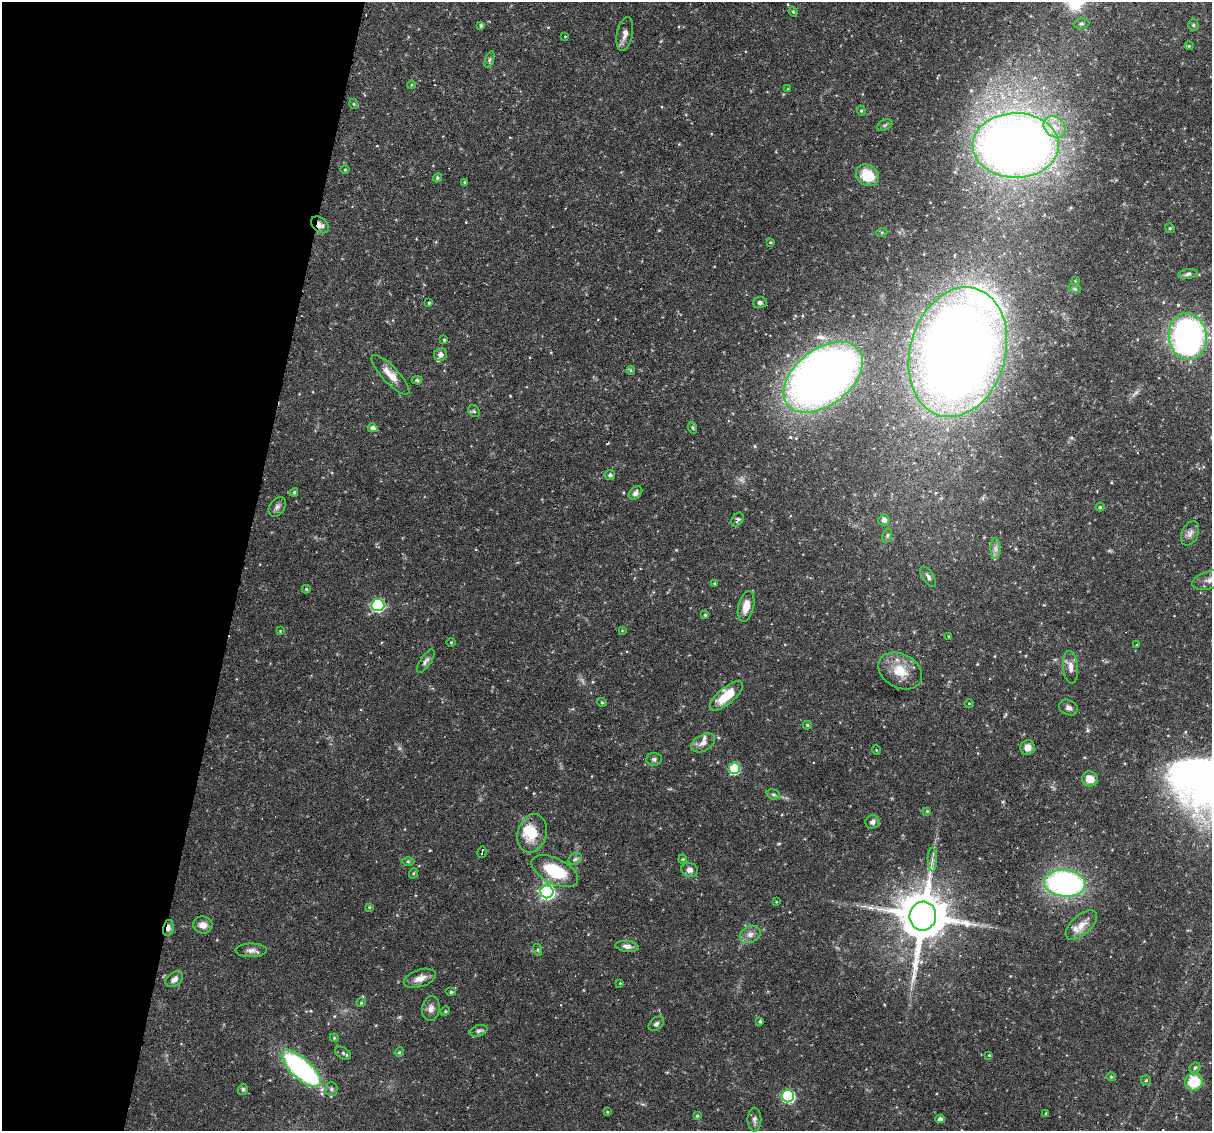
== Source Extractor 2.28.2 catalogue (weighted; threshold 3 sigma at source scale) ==
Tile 9 of 4 x 4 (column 1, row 3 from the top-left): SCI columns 1-1210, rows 1242-2370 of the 4839 x 4860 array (HDU 1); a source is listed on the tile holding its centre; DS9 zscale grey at full resolution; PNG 1214 x 1133 px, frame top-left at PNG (2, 2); each listed source drawn as its Kron ellipse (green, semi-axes under 4 px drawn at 4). Shown black and unused: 20% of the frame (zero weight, under 3 of 6 exposures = <1% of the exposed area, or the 3 px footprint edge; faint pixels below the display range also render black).
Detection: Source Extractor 2.28.2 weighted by HDU 2 'WHT'; one run over the whole footprint, this tile lists its part. Background 0.0523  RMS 0.0048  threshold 0.0198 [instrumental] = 3 sigma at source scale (4.09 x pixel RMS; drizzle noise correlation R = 1.36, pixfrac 0.8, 0.05/0.05 arcsec/px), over >= 5 px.
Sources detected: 134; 1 too faint to see at this stretch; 2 cosmic-ray / hot-pixel residue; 1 long thin detection or spike segment (spike, bleed or trail) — neither listed nor drawn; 4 inside a brighter listed object's ellipse — not listed separately; the other 126 listed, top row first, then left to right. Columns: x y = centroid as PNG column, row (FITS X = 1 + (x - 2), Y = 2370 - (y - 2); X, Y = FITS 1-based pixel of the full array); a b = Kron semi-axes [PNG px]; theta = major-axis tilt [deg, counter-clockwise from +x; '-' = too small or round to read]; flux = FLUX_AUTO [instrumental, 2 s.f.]
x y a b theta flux
793 12 5 4 - 0.56
1081 24 8 5 6 0.92
481 25 4 3 - 0.73
1193 25 5 5 - 0.63
625 34 17 8 79 2.9
565 36 4 3 - 0.3
1189 46 4 4 - 0.43
489 60 8 4 71 0.83
411 85 4 3 - 0.37
788 89 4 4 - 0.36
354 104 5 3 - 0.37
861 111 5 4 - 0.61
885 125 8 5 25 0.87
1055 127 12 9 -41 5.1
1016 145 43 32 1 480
345 170 5 3 - 0.38
867 175 12 10 -38 12
437 178 5 4 - 0.77
465 182 4 3 - 0.59
320 225 10 7 -41 2.8
1170 228 5 4 - 0.54
882 232 5 3 - 0.47
770 242 4 3 - 0.51
1188 274 10 5 9 1.1
1075 281 4 4 - 0.34
1075 289 6 4 -19 0.58
429 303 3 3 - 0.51
760 303 7 5 5 1.2
1188 337 24 19 -82 140
444 340 3 3 - 0.48
958 352 66 48 74 570
440 355 7 6 - 2.5
631 370 4 4 - 0.59
390 375 26 8 -47 5.5
823 377 45 28 38 340
417 380 5 4 - 0.94
474 411 6 5 - 0.7
372 428 5 4 - 1.5
693 428 6 3 -72 0.63
610 475 5 5 - 1.1
294 492 4 3 - 0.68
635 493 8 5 46 1.6
277 507 11 7 55 1.7
1100 507 4 4 - 0.62
737 520 7 5 55 0.87
884 520 5 5 - 1.6
1190 533 13 8 65 2.2
887 535 7 4 71 0.78
995 549 10 5 -89 1.8
928 577 11 5 -57 1.4
1211 579 19 9 16 4.2
715 583 4 3 - 0.47
306 589 4 4 - 0.64
378 605 6 6 - 53
746 606 15 7 78 4.8
705 615 4 4 - 0.52
622 630 4 4 - 0.4
280 631 3 3 - 0.34
949 636 3 2 - 0.41
451 642 5 3 - 0.36
1137 645 4 3 - 0.46
426 661 13 5 56 1.5
1070 667 16 7 -84 3.1
900 671 23 17 -28 10
726 696 20 8 40 11
602 702 5 4 - 0.48
969 703 5 3 - 0.39
1068 708 10 7 -26 1.6
807 725 4 4 - 0.6
703 743 13 8 29 2.7
1028 748 8 7 - 3.1
876 750 5 3 - 0.33
654 759 7 6 - 1.1
734 768 6 5 - 25
1090 779 8 7 - 5.6
773 794 7 5 -17 0.8
927 811 4 4 - 0.47
872 822 7 6 - 1.7
532 833 19 14 73 11
482 852 6 2 77 1.2
575 859 7 5 29 1
683 859 4 4 - 0.49
932 860 12 4 -89 1.8
408 862 6 4 0 0.65
690 870 8 7 - 2.1
555 871 25 12 -27 20
414 873 5 3 - 0.43
1065 883 21 13 -6 110
547 892 6 6 - 100
776 902 4 3 - 0.35
369 907 4 3 - 0.46
923 916 14 13 - 2300
203 925 10 8 -8 3.2
1081 925 19 9 42 5.3
168 928 8 5 77 1.9
750 934 11 8 24 2.6
627 946 12 5 -7 2.1
251 950 15 7 1 2.3
538 950 6 4 -72 0.58
420 978 16 8 19 3.8
174 979 10 6 36 2.1
620 983 3 3 - 0.31
451 992 5 4 - 0.69
361 1003 4 4 - 0.51
431 1008 12 9 82 2.4
445 1011 5 4 - 0.5
760 1021 4 4 - 0.7
656 1024 8 6 39 1.1
479 1031 9 5 18 1.2
334 1038 4 4 - 0.52
399 1052 5 4 - 0.54
343 1053 8 5 -31 1.1
989 1055 3 3 - 0.34
1195 1068 6 5 - 0.71
301 1069 25 10 -42 86
1111 1077 4 4 - 0.47
1146 1080 5 5 - 0.58
1194 1082 9 8 - 15
243 1089 5 5 - 0.85
331 1089 7 6 - 1.4
788 1096 6 6 - 53
607 1112 4 3 - 0.39
1046 1113 4 3 - 0.48
697 1116 3 3 - 0.54
940 1119 4 4 - 1.6
754 1120 12 7 -90 1.6
Overlapping masked pixels (flux is a lower limit): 2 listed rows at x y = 320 225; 168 928
Isophote crosses this tile's border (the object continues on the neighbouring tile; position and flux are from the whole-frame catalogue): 1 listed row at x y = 1211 579